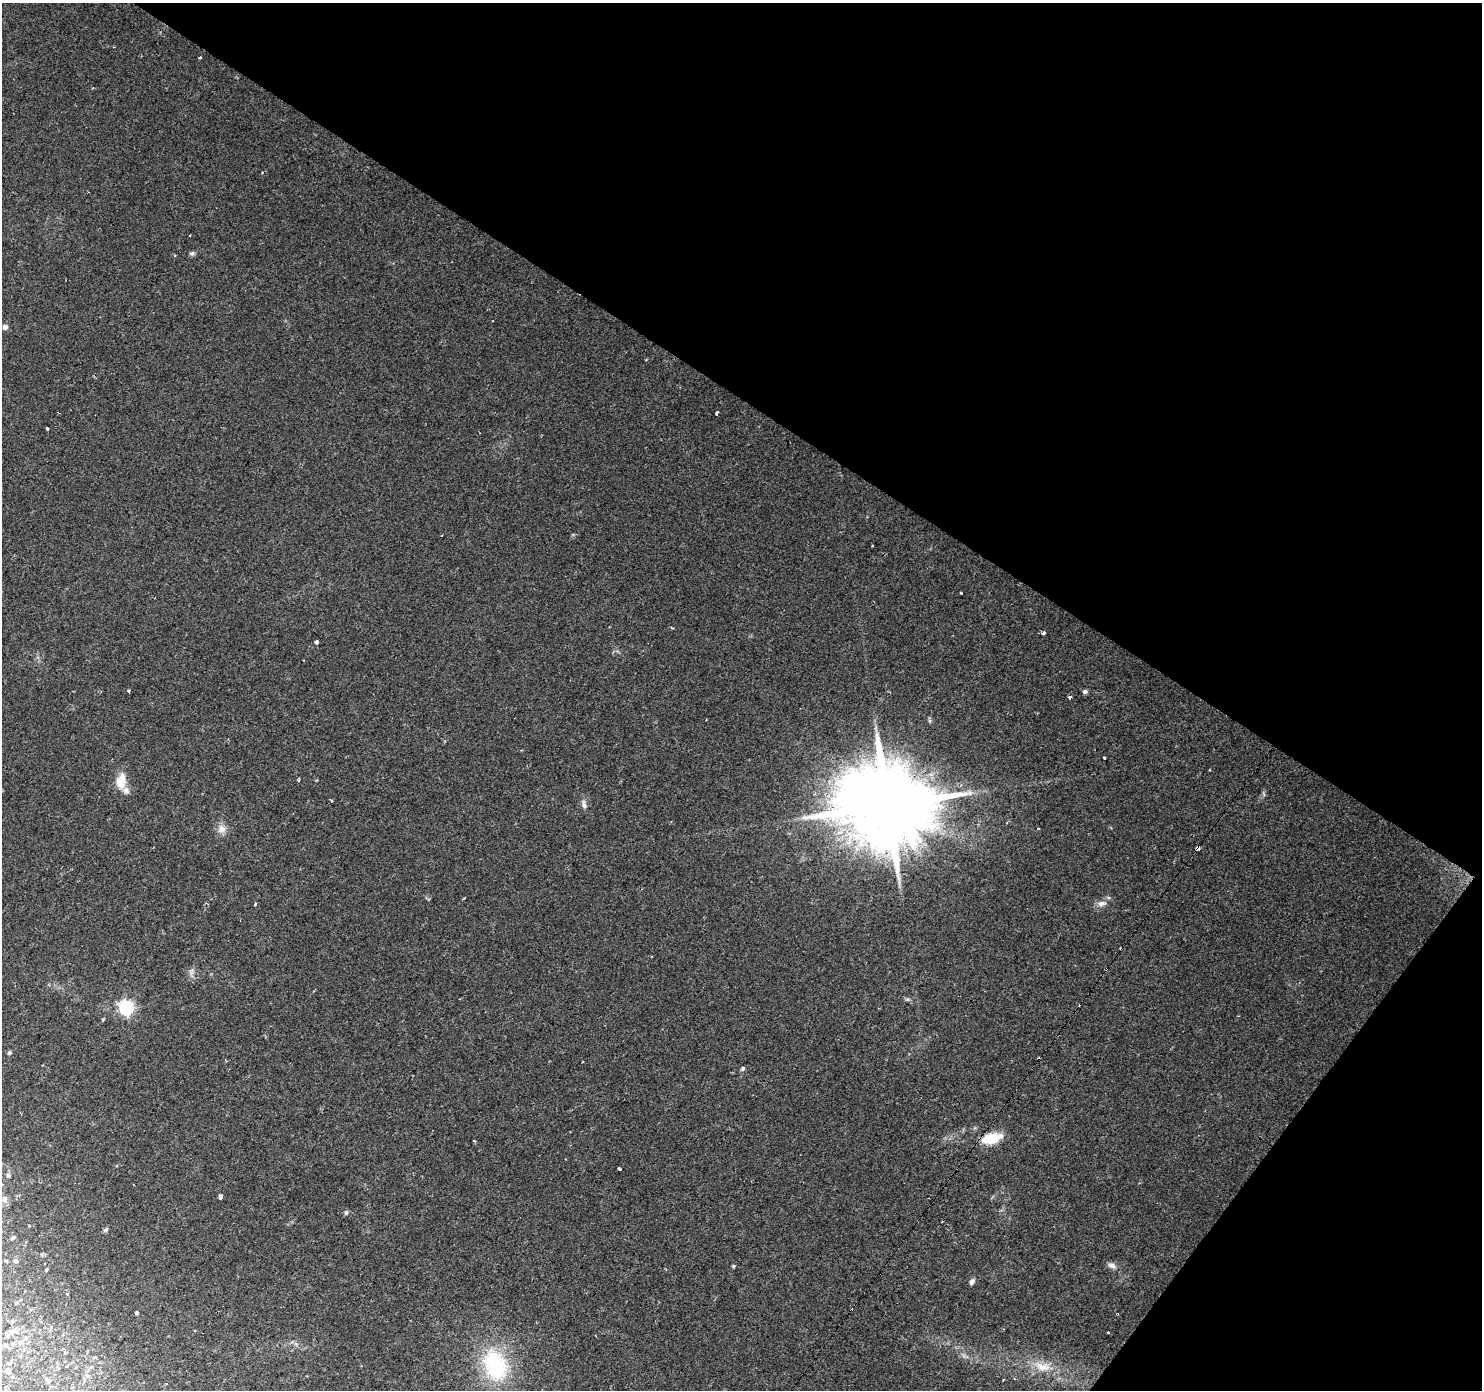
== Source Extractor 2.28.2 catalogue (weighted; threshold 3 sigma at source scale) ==
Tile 8 of 4 x 4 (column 4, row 2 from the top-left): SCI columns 4448-5927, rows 3025-4412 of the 5927 x 5983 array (HDU 1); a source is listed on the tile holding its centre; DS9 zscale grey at full resolution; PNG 1484 x 1392 px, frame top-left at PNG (2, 3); no overlay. Shown black and unused: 34% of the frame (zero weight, under 2 of 3 exposures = <1% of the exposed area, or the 3 px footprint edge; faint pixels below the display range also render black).
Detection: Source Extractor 2.28.2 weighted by HDU 2 'WHT'; one run over the whole footprint, this tile lists its part. Background 0.0516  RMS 0.0052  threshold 0.0234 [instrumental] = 3 sigma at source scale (4.5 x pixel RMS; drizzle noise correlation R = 1.50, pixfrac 1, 0.0396/0.0396 arcsec/px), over >= 5 px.
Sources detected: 70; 7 cosmic-ray / hot-pixel residue — not listed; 1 inside a brighter listed object's ellipse — not listed separately; the other 62 listed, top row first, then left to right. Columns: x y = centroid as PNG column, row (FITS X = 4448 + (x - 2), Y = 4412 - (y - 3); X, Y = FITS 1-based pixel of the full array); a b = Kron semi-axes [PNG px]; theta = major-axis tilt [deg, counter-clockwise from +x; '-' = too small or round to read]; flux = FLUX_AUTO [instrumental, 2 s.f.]
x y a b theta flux
199 58 4 3 - 1.8
262 172 3 3 - 0.83
192 253 7 5 -9 1.1
175 255 3 3 - 0.54
5 327 7 6 - 1.8
717 413 3 3 - 1.8
47 428 3 3 - 4.1
961 593 3 3 - 1.4
1043 633 4 3 - 2.1
316 642 4 3 - 11
129 691 3 3 - 2
1085 692 6 5 - 1.3
1070 697 3 3 - 3.1
1104 757 3 3 - 3.3
1209 770 3 2 - 0.41
299 780 3 3 - 0.7
121 781 23 13 83 7.9
1264 794 6 4 -71 0.76
584 804 13 6 -78 2.2
887 805 24 21 26 9000
222 829 12 11 - 4
1198 847 5 3 - 12
1102 903 12 7 9 2.8
255 904 4 3 - 2.7
191 972 10 7 76 2
314 991 4 3 - 0.41
907 999 7 4 -17 0.9
126 1008 6 6 - 120
103 1019 5 3 - 0.49
9 1053 6 4 63 0.77
583 1062 3 2 - 0.56
743 1069 6 4 70 0.92
992 1138 24 11 14 13
474 1141 3 2 - 0.71
619 1169 3 3 - 2.2
8 1175 7 5 86 1.2
221 1196 4 4 - 9.3
4 1199 8 7 - 2.4
346 1213 6 5 - 0.98
105 1230 6 5 - 0.95
13 1238 6 4 39 1
6 1261 5 4 - 0.67
15 1261 7 5 0 1
733 1266 4 4 - 0.75
1112 1266 12 7 -24 2.4
46 1270 4 3 - 0.67
972 1282 7 5 58 1.8
16 1303 6 4 32 0.81
137 1313 4 4 - 6.4
1117 1314 3 2 - 0.69
12 1321 6 5 - 1.1
12 1332 14 8 8 3.9
1107 1332 3 2 - 0.83
26 1338 7 6 - 1.9
5 1345 7 6 - 1.7
9 1363 7 5 17 1.1
495 1365 34 24 -69 49
1042 1366 27 12 -15 11
8 1371 10 7 -49 2.3
88 1376 6 3 -18 0.72
48 1380 9 5 -39 1.2
166 1384 3 2 - 0.64
Overlapping masked pixels (flux is a lower limit): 4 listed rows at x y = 887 805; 1198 847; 992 1138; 1117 1314
Unlisted compact peaks at least as high as the median listed source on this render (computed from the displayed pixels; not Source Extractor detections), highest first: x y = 930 721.